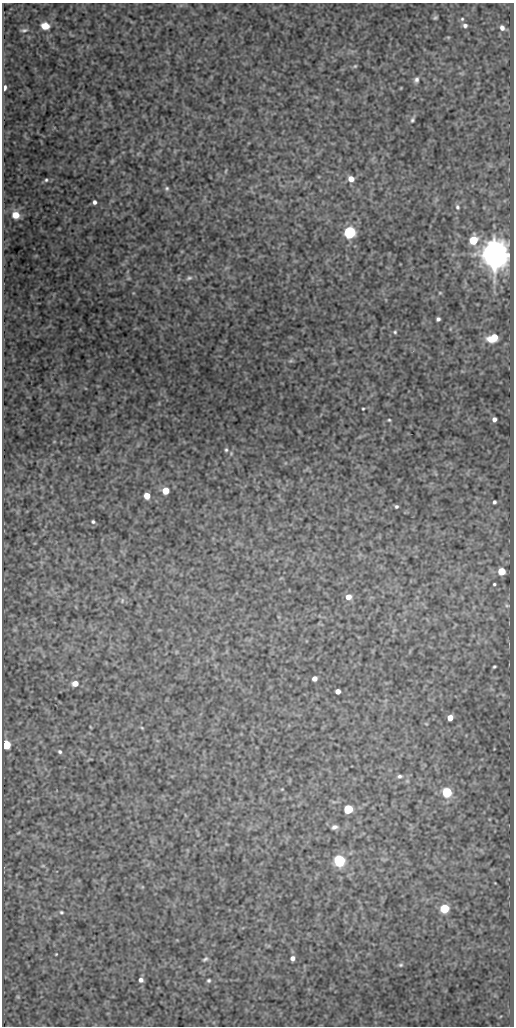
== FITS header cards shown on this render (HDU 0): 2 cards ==
NAXIS1  =                  512
NAXIS2  =                 1024

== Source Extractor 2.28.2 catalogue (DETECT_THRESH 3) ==
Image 512 x 1024 px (HDU 0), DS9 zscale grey, 1 PNG px = 1 image px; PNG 516 x 1028 px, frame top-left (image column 1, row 1024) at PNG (2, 3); no overlay
Background 301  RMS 0.77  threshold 2.31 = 3 sigma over >= 5 px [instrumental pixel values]
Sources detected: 66; all 66 listed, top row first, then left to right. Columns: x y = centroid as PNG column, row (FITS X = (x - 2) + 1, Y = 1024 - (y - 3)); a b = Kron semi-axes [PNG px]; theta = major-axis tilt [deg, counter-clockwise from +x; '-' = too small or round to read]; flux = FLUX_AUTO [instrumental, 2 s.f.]
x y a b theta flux
435 18 4 3 - 80
462 19 5 5 - 72
465 25 5 5 - 140
45 26 9 7 -11 600
502 28 5 4 - 190
24 30 10 4 9 130
448 37 6 3 -18 46
355 66 5 5 - 68
416 80 7 6 - 160
5 88 7 4 78 170
412 120 7 5 63 100
112 161 5 5 - 56
226 171 6 3 87 58
351 179 6 5 - 470
46 180 5 5 - 90
167 188 6 5 - 96
94 202 4 3 - 150
457 207 8 6 -72 130
16 215 8 8 - 680
350 232 6 5 - 12000
473 240 6 5 - 2300
494 255 8 8 - 120000
189 278 8 6 18 130
440 293 4 4 - 52
438 319 4 4 - 130
395 332 5 5 - 72
493 338 9 6 23 1400
291 361 8 4 8 87
363 409 3 2 - 49
494 419 4 4 - 200
389 420 4 3 - 58
226 450 5 4 - 81
165 491 5 5 - 890
147 496 5 5 - 700
494 502 4 3 - 110
396 506 4 4 - 94
93 522 4 3 - 79
501 571 5 5 - 1200
494 584 3 3 - 63
348 597 6 6 - 420
122 601 7 5 88 110
507 605 6 4 -28 71
494 667 4 3 - 69
314 678 5 4 - 250
75 683 5 5 - 470
338 691 4 4 - 270
450 718 5 5 - 460
142 728 5 4 - 51
6 745 5 5 - 3300
60 752 6 4 -45 99
400 776 6 5 - 110
282 789 4 3 - 39
447 792 5 5 - 4400
348 809 5 5 - 3900
334 827 7 5 14 160
339 861 5 5 - 11000
43 866 6 4 0 59
444 909 6 5 - 2800
61 912 5 4 - 75
56 954 3 2 - 37
292 958 5 4 - 220
205 959 7 4 26 100
401 965 6 5 - 82
141 980 5 5 - 190
209 980 5 4 - 88
18 997 5 4 - 51